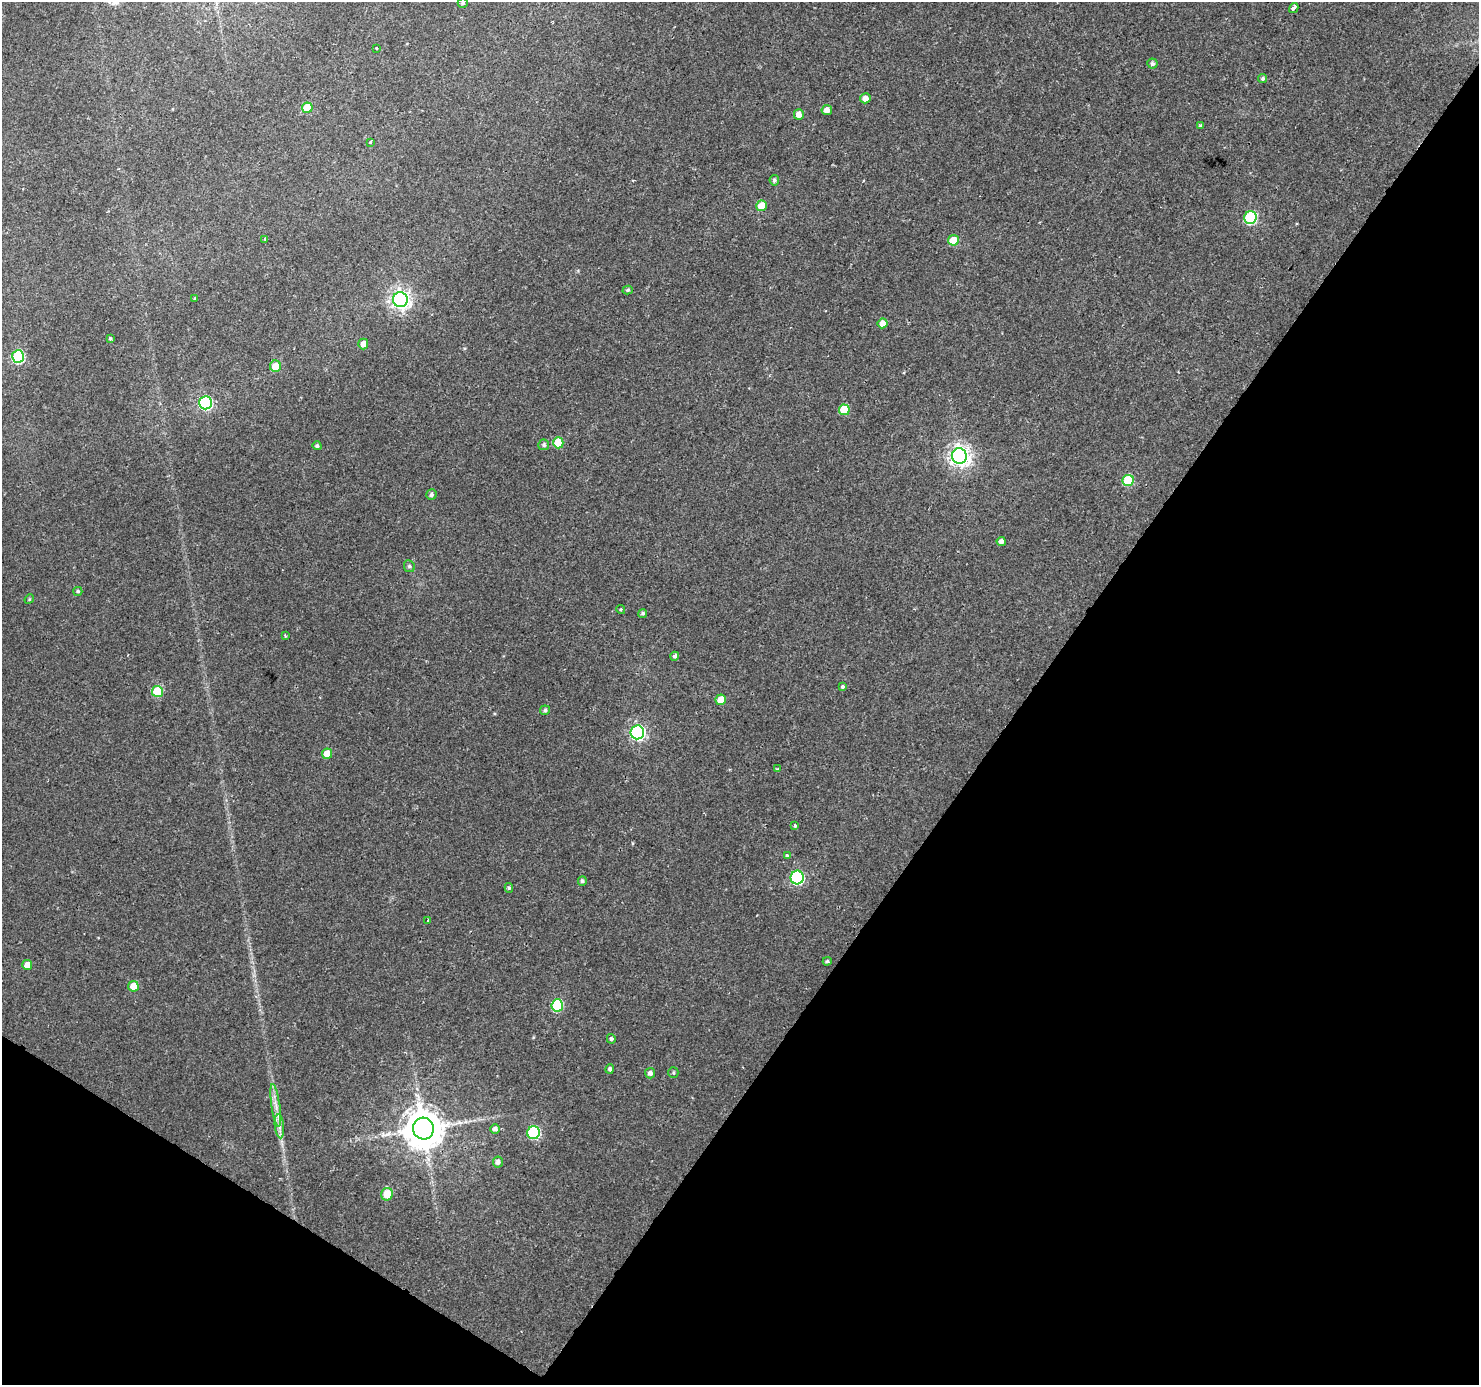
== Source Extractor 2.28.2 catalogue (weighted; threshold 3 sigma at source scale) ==
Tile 15 of 4 x 4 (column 3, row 4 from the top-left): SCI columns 2953-4429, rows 187-1569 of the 5913 x 5973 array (HDU 1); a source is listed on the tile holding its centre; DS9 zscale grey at full resolution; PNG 1481 x 1387 px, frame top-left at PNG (2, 2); each listed source drawn as its Kron ellipse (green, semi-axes under 4 px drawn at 4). Shown black and unused: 35% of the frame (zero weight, under 2 of 3 exposures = <1% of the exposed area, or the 3 px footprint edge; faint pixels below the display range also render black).
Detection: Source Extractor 2.28.2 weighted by HDU 2 'WHT'; one run over the whole footprint, this tile lists its part. Background 0.00576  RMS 0.0025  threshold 0.0113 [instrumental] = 3 sigma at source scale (4.5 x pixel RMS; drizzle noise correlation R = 1.50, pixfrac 1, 0.0396/0.0396 arcsec/px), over >= 5 px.
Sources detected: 68; all 68 listed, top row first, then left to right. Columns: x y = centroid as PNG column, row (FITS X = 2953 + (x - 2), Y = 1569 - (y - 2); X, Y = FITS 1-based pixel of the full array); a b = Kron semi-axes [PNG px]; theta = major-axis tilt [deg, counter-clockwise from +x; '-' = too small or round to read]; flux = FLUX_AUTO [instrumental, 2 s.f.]
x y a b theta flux
463 3 5 5 - 0.52
1294 8 5 3 - 3.7
376 49 3 3 - 0.89
1152 64 5 5 - 0.73
1263 78 4 4 - 0.53
865 98 5 5 - 1.6
307 108 5 5 - 6.5
827 110 5 5 - 1.8
799 114 5 5 - 1.9
1201 126 4 4 - 0.49
370 142 3 3 - 0.85
774 180 5 4 - 0.64
761 206 5 5 - 4.2
1250 218 6 6 - 24
265 239 3 3 - 0.91
953 240 5 5 - 6.2
628 290 5 4 - 0.38
195 298 4 3 - 0.22
400 300 7 7 - 120
882 323 5 5 - 2.6
110 338 3 3 - 0.37
363 344 5 5 - 1.9
18 356 6 6 - 24
275 366 5 5 - 3.8
206 403 6 6 - 33
844 410 5 5 - 6.9
558 443 5 5 - 6.7
544 445 5 5 - 0.57
317 446 4 4 - 0.55
959 456 8 7 - 140
1128 480 6 5 - 13
431 495 5 5 - 0.7
1001 541 4 4 - 0.97
409 566 6 5 - 0.61
78 591 4 4 - 0.42
29 599 5 4 - 0.32
621 609 4 4 - 0.33
643 613 5 4 - 0.5
285 636 4 3 - 0.27
675 656 4 4 - 0.86
842 686 4 3 - 0.98
157 692 5 5 - 10
721 700 5 5 - 4
545 710 5 4 - 0.57
637 732 7 6 - 60
327 754 5 5 - 3.1
777 769 3 3 - 0.28
795 826 3 3 - 0.48
787 856 4 3 - 0.96
797 877 7 6 - 30
582 881 5 4 - 0.57
509 888 5 4 - 0.42
428 920 4 3 - 0.25
827 961 4 3 - 0.45
27 965 5 5 - 2.4
133 986 5 5 - 4
557 1005 6 6 - 17
611 1039 5 4 - 0.59
610 1069 5 4 - 0.59
673 1072 5 5 - 0.39
650 1073 5 5 - 0.84
276 1105 21 3 -82 1.6
279 1126 12 4 -85 1.2
423 1129 11 10 - 790
495 1129 5 5 - 0.9
533 1133 6 6 - 25
498 1162 5 5 - 1
387 1194 6 6 - 4.9
Overlapping masked pixels (flux is a lower limit): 1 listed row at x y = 423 1129
Isophote crosses this tile's border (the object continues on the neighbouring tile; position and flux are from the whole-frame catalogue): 1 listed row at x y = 463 3